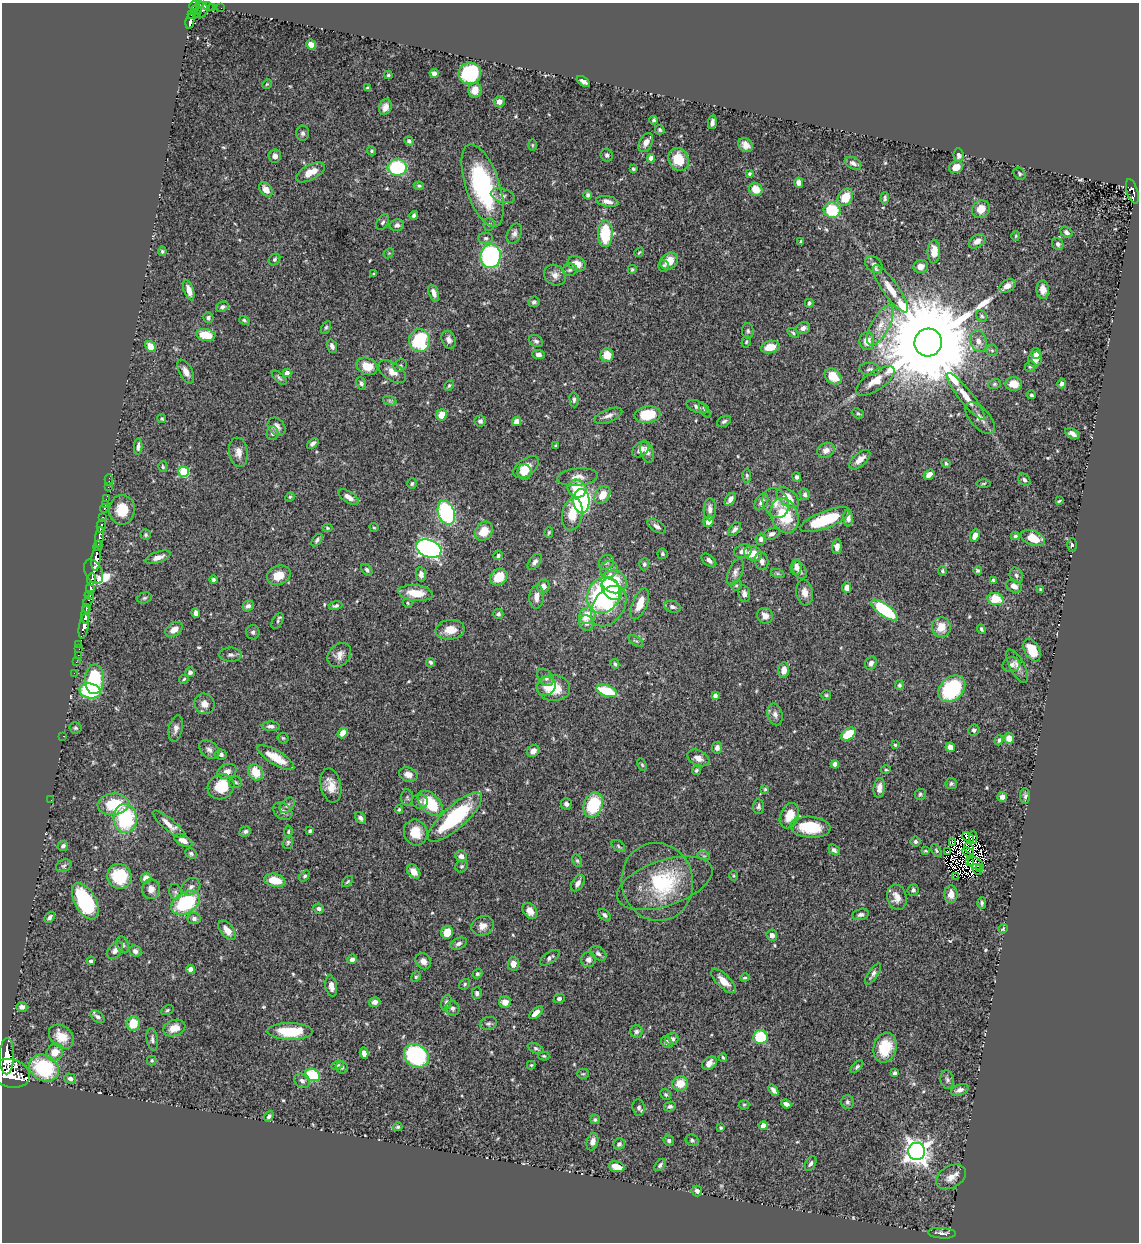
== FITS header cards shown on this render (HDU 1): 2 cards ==
NAXIS1  =                 1137
NAXIS2  =                 1240

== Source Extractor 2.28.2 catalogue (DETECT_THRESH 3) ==
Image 1137 x 1240 px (HDU 1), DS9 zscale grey, 1 PNG px = 1 image px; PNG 1141 x 1244 px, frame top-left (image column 1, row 1240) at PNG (2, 3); each listed source drawn as its Kron ellipse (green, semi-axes under 4 px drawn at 4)
Background 0.509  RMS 0.022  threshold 0.0661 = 3 sigma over >= 5 px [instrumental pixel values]
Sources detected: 567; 16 with non-positive FLUX_AUTO (blend fragments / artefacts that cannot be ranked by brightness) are neither listed nor drawn; of the other 551, the 500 brightest by FLUX_AUTO listed and drawn (51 fainter detections omitted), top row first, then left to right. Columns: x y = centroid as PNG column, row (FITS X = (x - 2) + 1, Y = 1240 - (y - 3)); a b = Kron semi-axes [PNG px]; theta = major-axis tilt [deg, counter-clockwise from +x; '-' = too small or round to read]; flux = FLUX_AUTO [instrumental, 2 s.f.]
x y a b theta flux
199 4 4 2 - 26
194 5 5 4 - 160
208 6 5 3 - 35
212 7 3 2 - 14
221 8 2 2 - 4.6
196 10 5 4 - 79
202 10 8 5 82 170
196 14 3 2 - 40
192 15 4 3 - 140
190 21 7 3 78 150
311 45 5 4 - 15
434 73 4 4 - 6.5
470 73 11 11 - 110
388 75 4 3 - 1.9
583 81 7 4 -35 6.5
267 84 5 4 - 1.8
368 88 4 4 - 2.1
475 90 7 6 - 18
499 102 5 5 - 10
385 107 8 6 68 7.9
654 120 4 3 - 3.1
712 122 7 4 78 5.2
660 130 5 4 - 2.3
303 133 7 6 - 4.1
409 141 5 4 - 3.3
646 143 10 6 63 8.6
532 145 6 4 -90 1.9
746 145 8 6 -43 8.6
372 151 5 4 - 2.5
607 155 6 6 - 3.3
959 155 7 5 -86 5.4
275 156 6 6 - 7.2
651 158 4 4 - 15
679 159 12 10 -61 33
853 163 9 5 -28 6
397 167 9 8 - 110
956 167 7 5 26 16
633 169 3 3 - 2.2
310 172 16 7 29 20
749 174 4 3 - 2.5
1020 174 7 5 -48 2.8
799 183 5 4 - 8
419 186 5 4 - 2.2
483 186 43 17 -72 200
756 189 7 6 - 25
266 190 8 6 -53 15
1132 191 13 5 -73 130
588 195 4 4 - 3.6
503 196 12 7 -16 6.2
845 197 9 7 55 29
885 198 6 3 87 2.8
607 201 11 5 -10 8.6
981 209 9 8 - 19
832 210 8 7 - 60
414 215 4 4 - 3.2
383 222 8 5 57 3.7
489 224 6 5 - 3.1
397 225 7 5 12 5
1066 232 6 5 - 4.2
514 233 10 7 64 6.3
605 234 13 7 89 87
1016 236 5 4 - 1.7
486 238 7 5 -1 3.2
977 241 9 6 35 8.6
801 242 4 3 - 4.2
1058 244 6 5 - 4.4
162 251 5 4 - 2.6
934 251 12 6 89 17
639 252 5 4 - 1.8
389 253 6 4 43 1.7
491 256 12 10 81 210
274 259 6 5 - 3.1
669 261 9 7 37 19
577 264 9 7 -27 16
874 265 10 7 -45 6.8
664 266 6 5 - 2.8
921 266 7 6 - 8.4
632 269 4 4 - 2.4
570 270 7 6 - 3.9
373 274 4 3 - 1.7
555 275 11 10 - 9.7
1007 286 9 6 28 10
890 289 28 8 -55 25
189 290 10 5 -72 12
1043 290 9 6 -87 12
434 293 9 4 -70 8.7
534 302 5 5 - 3.8
809 303 4 4 - 3.4
222 307 6 5 - 4.2
982 316 6 5 - 2.5
208 318 5 5 - 3.7
244 320 5 4 - 2.6
880 325 22 9 62 22
326 327 7 4 63 2.7
803 328 7 5 23 6.7
748 331 8 6 -88 3.4
793 333 6 4 -34 2.5
206 335 9 6 -10 39
420 340 11 10 - 100
449 340 9 7 -67 8.1
536 341 7 5 -29 3.9
867 341 9 7 -87 16
978 341 11 8 -70 10
746 342 6 4 74 2.1
928 342 14 13 - 48000
332 346 7 5 -69 5.6
151 347 6 4 -52 25
770 347 10 6 11 26
992 350 6 5 - 2.6
1036 353 5 5 - 8.1
538 355 6 4 -5 6
607 355 7 6 - 19
1035 359 8 7 - 15
400 365 7 6 - 2.8
367 366 11 8 -24 25
1030 366 5 5 - 2.5
870 369 10 6 -5 4.5
186 372 13 6 -63 9.8
392 372 16 8 -35 15
287 373 4 4 - 9.3
833 376 9 7 -38 31
279 378 9 4 -42 3.1
875 381 22 9 33 21
361 384 7 4 -68 3.1
995 384 7 5 15 2.5
1014 384 8 7 - 21
1062 384 5 4 - 6.2
449 385 5 4 - 2.2
1031 395 4 4 - 2.5
966 396 29 6 -52 22
574 400 7 4 -86 3.5
390 401 7 4 -19 3.2
697 407 11 5 -23 5.3
705 410 8 4 -59 2.7
858 413 6 4 -26 2.8
442 415 5 5 - 22
647 415 13 8 7 44
608 416 15 6 22 8.2
980 418 19 9 -48 12
162 419 4 4 - 2.2
480 421 6 5 - 3.4
516 421 5 4 - 9.4
724 421 7 5 27 3.4
277 427 10 7 -47 7.1
272 433 7 6 - 5.3
1072 434 8 4 -28 6.5
313 443 6 4 40 4.6
556 446 3 3 - 1.7
138 447 8 4 85 5
641 450 9 6 39 11
826 450 9 7 28 9.5
238 452 15 9 -82 12
647 452 11 6 -73 7.5
860 460 13 6 41 14
946 464 4 3 - 2.3
163 467 5 4 - 1.9
526 467 14 8 36 21
183 472 5 5 - 96
525 472 7 7 - 11
929 475 6 4 35 9.7
747 476 7 4 -87 2.7
577 477 20 8 6 13
797 477 5 4 - 4.3
109 480 6 2 90 6.9
1024 480 7 5 -45 3.9
412 484 5 4 - 2.7
984 484 7 3 1 2
108 487 2 2 - 7.6
577 489 10 8 -34 35
805 494 6 5 - 3.4
602 495 10 7 55 20
290 497 5 4 - 1.9
349 497 11 5 -32 10
788 497 13 7 -39 28
106 499 2 2 - 8.4
730 499 7 4 55 6.5
581 501 12 8 -88 320
1059 501 4 2 - 1.8
761 502 9 6 60 7.8
776 503 15 12 -62 17
105 504 2 2 - 6.3
104 509 4 3 - 43
710 509 11 6 89 7.6
122 510 15 13 88 34
446 513 12 8 -69 160
572 514 16 10 80 29
785 516 18 13 -68 63
102 518 3 3 - 160
848 518 8 5 -88 6.4
825 520 26 8 21 81
709 521 6 5 - 14
101 526 7 3 77 160
657 526 10 5 -31 5.2
374 527 4 4 - 1.8
327 528 5 4 - 1.9
734 529 8 4 49 5.2
484 531 10 8 57 25
549 532 5 4 - 2
771 534 8 5 23 5.5
146 535 5 5 - 2.4
975 536 6 4 67 10
1015 536 4 4 - 3.1
100 537 10 4 82 800
1033 538 12 7 -21 29
761 539 6 5 - 5
317 540 7 4 52 3
1072 545 7 5 90 2.5
98 546 5 3 - 230
837 547 7 5 86 8.3
429 548 13 8 -20 520
743 551 9 6 18 8.9
753 553 9 7 -23 22
662 554 5 5 - 2.6
498 555 5 4 - 3
158 557 13 5 20 8.9
96 559 12 4 84 1400
709 560 8 5 -39 5.5
762 561 9 6 -76 7.1
535 562 9 5 53 5.5
606 563 8 7 - 3.7
644 564 6 5 - 3.3
796 567 7 5 84 5.9
609 569 9 8 - 7
367 570 6 4 -50 3.8
799 570 9 6 -60 5.9
978 570 4 3 - 2.6
942 571 5 4 - 2.5
93 572 13 8 -61 350
735 572 14 7 67 7.2
421 574 7 5 -80 6.7
778 574 7 4 -19 2.5
279 575 12 9 22 22
1016 575 8 6 -64 4.4
499 577 9 7 39 31
213 579 4 4 - 3
91 580 6 2 82 190
993 580 4 3 - 2.2
614 582 13 11 -23 57
736 585 6 5 - 2.4
543 586 7 6 - 12
1014 586 8 6 -27 8.9
90 588 6 3 83 320
847 588 5 4 - 11
612 589 12 8 -48 75
1040 589 3 3 - 1.8
805 592 13 8 -82 12
416 593 17 8 -6 31
744 594 8 6 -77 6.4
89 595 4 3 - 79
603 595 19 16 62 220
536 597 12 7 85 11
144 598 7 5 16 2.9
995 599 8 6 -16 41
88 601 7 4 54 84
408 603 5 4 - 1.8
640 604 16 7 67 23
248 606 6 5 - 5.6
336 606 7 4 14 3
609 606 22 15 55 42
672 607 8 5 -18 4.6
86 608 4 2 - 190
885 610 16 6 -35 130
196 613 5 4 - 7.1
86 614 9 3 84 640
498 614 5 5 - 3.3
587 616 8 7 - 35
765 616 8 7 - 11
278 621 9 5 60 3.2
586 623 8 7 - 6.7
84 626 12 4 80 920
941 627 10 9 - 21
174 629 10 6 34 14
981 629 5 3 - 2.6
450 630 14 10 6 23
253 632 7 6 - 3.6
636 641 8 4 -34 2.7
79 645 2 2 - 4.8
79 649 2 2 - 11
1032 650 12 7 -61 36
78 655 2 2 - 11
231 655 11 7 -1 5.9
339 655 13 10 47 11
76 662 2 2 - 7.3
430 662 5 3 - 2.7
871 663 7 5 61 5.8
615 664 5 4 - 2.6
1011 665 9 7 17 5.5
1017 666 18 7 -61 10
784 670 8 5 83 13
190 672 5 5 - 5
74 673 2 2 - 7.5
545 677 10 6 -49 6.3
94 679 15 9 87 110
184 679 5 4 - 2.1
899 685 5 4 - 2.9
546 686 10 9 - 11
554 688 16 13 -5 37
952 689 15 11 45 130
90 691 11 7 -13 110
607 691 10 5 -19 62
715 695 4 4 - 6.2
826 695 5 5 - 2.2
204 704 10 9 - 10
775 714 11 7 -74 7.3
271 726 9 5 -3 5.5
76 728 6 5 - 2.9
176 728 13 7 78 8.3
974 730 5 5 - 3.7
343 733 6 4 50 13
848 734 8 5 36 46
63 736 2 2 - 61
283 738 5 5 - 2.4
1009 738 6 5 - 11
999 740 5 4 - 3.4
895 745 3 3 - 2.2
950 747 5 4 - 14
717 748 6 5 - 5.6
209 750 11 8 -39 7.4
533 751 7 5 41 8.1
221 754 6 5 - 4.5
276 758 21 7 -31 28
698 758 11 7 -24 9.9
835 764 4 4 - 6.6
642 765 6 4 -63 2.1
696 770 5 4 - 2.4
886 770 5 3 - 1.7
227 771 9 7 22 8.8
256 772 8 7 - 32
408 774 9 7 -17 12
235 782 6 6 - 3
951 783 6 5 - 3
331 785 17 10 -78 18
221 787 14 12 34 44
879 788 10 5 83 9.2
765 789 4 4 - 1.7
920 794 5 5 - 2.8
1025 796 8 5 90 3.4
1002 797 5 5 - 5.8
407 798 8 6 -87 3.2
51 800 2 2 - 2.7
420 802 8 7 - 4.4
430 803 15 9 -46 66
113 804 16 10 5 63
566 804 6 5 - 4.7
287 805 9 6 46 4.4
593 805 13 9 70 73
759 807 7 5 -88 3.4
399 809 4 3 - 2.5
283 811 10 8 -39 5.5
789 816 13 9 68 26
455 817 35 11 42 130
125 818 14 11 -87 120
360 818 6 4 -48 4.4
169 824 20 6 -39 13
810 827 20 10 -5 54
245 831 6 5 - 3.7
310 831 4 3 - 2.9
288 832 6 4 88 2.2
416 832 13 11 -70 26
968 837 7 3 -42 2.6
973 837 6 3 88 2.7
183 840 10 5 -25 9.8
915 841 5 5 - 3.3
288 842 7 5 75 2.7
953 843 3 2 - 3.3
63 846 5 5 - 4.2
618 846 7 5 -38 2.7
969 849 6 3 -55 1.9
834 850 6 4 -38 4.6
925 851 4 3 - 1.7
936 851 7 4 -55 2.5
948 851 3 2 - 2.6
968 852 6 2 -27 4.3
191 853 6 5 - 3.2
461 856 6 5 - 7.1
704 856 6 4 -18 2.3
577 861 6 4 -62 2.7
969 862 3 2 - 4.3
975 863 8 5 -30 4.2
64 866 8 6 27 3.4
462 866 6 5 - 2.7
980 867 3 2 - 4.1
977 869 5 2 - 2.6
414 872 8 5 -51 13
119 876 13 12 - 61
305 876 6 4 52 2.4
734 876 5 4 - 1.7
956 876 2 2 - 2.1
146 878 5 5 - 13
275 880 11 6 -12 26
347 882 6 3 45 1.8
657 882 39 35 -77 120
578 883 9 5 57 7.1
665 883 50 23 18 88
191 887 10 8 34 6.4
151 889 10 8 -85 12
913 890 6 5 - 3.8
175 892 8 6 -78 4.2
951 894 9 6 88 14
897 897 13 9 -75 14
85 901 20 10 -61 140
186 903 15 10 32 110
982 903 6 4 -90 3.1
319 909 5 5 - 4
530 911 9 6 -50 13
861 914 8 5 13 4.8
605 915 7 5 -43 3.6
49 917 6 4 47 3.7
194 918 7 5 -2 4.8
483 926 11 9 26 11
1003 929 5 4 - 2.3
227 930 11 6 -50 15
447 932 6 5 - 26
772 935 6 5 - 7
458 943 9 5 21 5.3
122 945 8 6 -71 5.5
115 950 10 6 50 7
135 951 6 5 - 5.2
598 953 9 6 -34 4.5
550 958 11 5 34 5.2
352 959 5 4 - 6
588 960 7 7 - 5.7
91 961 4 3 - 2.8
423 961 8 7 - 7.5
513 964 7 5 88 12
191 969 4 4 - 11
477 974 5 4 - 2.3
873 974 12 5 56 5.3
416 977 5 4 - 2.2
745 978 5 4 - 2.2
724 981 16 6 -43 16
465 984 6 5 - 2.6
331 986 11 5 -80 9.1
477 993 6 5 - 5.1
559 998 5 4 - 3.9
375 1002 6 5 - 7.4
446 1002 8 4 73 3.3
505 1002 6 6 - 12
22 1007 5 5 - 5.9
452 1008 7 7 - 5.4
167 1010 7 4 27 2.6
536 1013 8 4 43 9.6
98 1017 8 5 -37 4.3
133 1023 7 6 - 35
488 1023 8 6 12 4.1
174 1028 11 8 20 16
290 1031 23 8 -1 56
636 1031 6 6 - 4.5
61 1037 14 10 -41 23
760 1037 7 7 - 67
152 1039 11 5 -80 4.9
672 1039 7 6 - 5.8
667 1042 6 5 - 4.6
536 1048 8 4 -25 3
885 1048 15 11 76 49
55 1052 9 8 - 19
364 1053 5 4 - 8.8
7 1056 18 7 89 2500
416 1056 13 11 -37 180
544 1056 5 4 - 2.2
723 1057 4 3 - 1.8
152 1060 5 5 - 2.1
709 1063 8 6 35 9.4
337 1065 6 4 26 2.7
531 1065 4 4 - 1.7
342 1067 6 6 - 3.4
857 1067 8 4 45 2.9
44 1068 16 12 -30 110
11 1073 20 14 -14 4400
895 1073 4 4 - 3.2
583 1074 6 5 - 2
312 1075 8 5 -19 100
70 1079 6 5 - 5.3
947 1079 9 6 -79 4.6
302 1081 8 6 -29 5.6
680 1083 8 7 - 24
773 1090 6 3 -54 5.1
960 1090 9 5 20 6.7
666 1095 6 5 - 2.8
847 1102 7 6 - 3.9
786 1104 5 4 - 5.7
744 1105 5 5 - 2.1
639 1107 8 6 -82 4.8
670 1107 6 5 - 3.4
269 1116 6 4 54 4.2
595 1119 5 4 - 2.8
763 1126 4 4 - 20
398 1127 4 4 - 2.4
721 1128 3 3 - 2.1
669 1140 5 5 - 3.4
692 1140 7 5 -27 3.1
592 1142 9 5 74 7.9
619 1144 6 5 - 4.2
917 1151 8 8 - 1400
811 1164 8 5 62 4
660 1165 7 4 50 3.8
617 1167 8 5 -17 15
951 1177 16 11 31 14
697 1191 5 5 - 5.1
942 1233 14 5 -4 6
At the frame edge (FLAGS 8, measured only in part): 3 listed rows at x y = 199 4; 194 5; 11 1073
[51 fainter detections neither listed nor drawn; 16 non-positive-flux detections neither listed nor drawn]